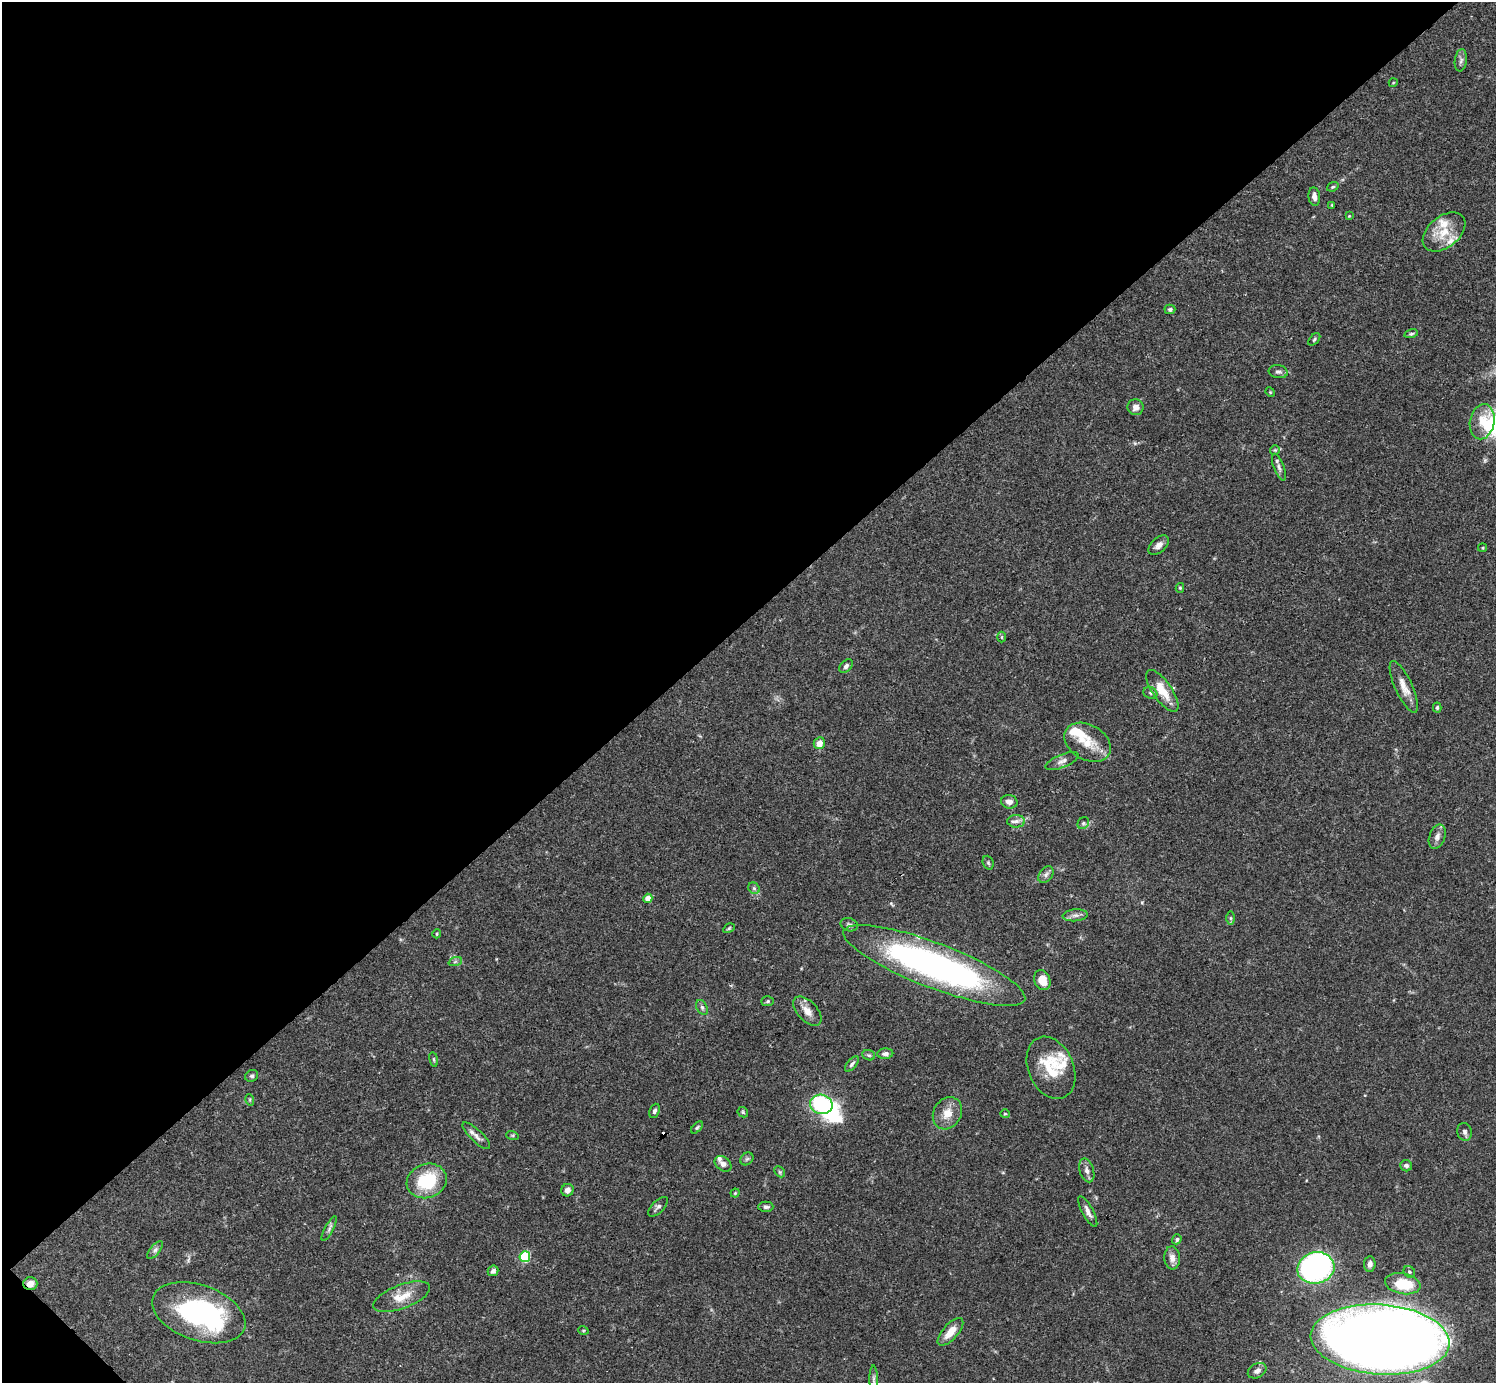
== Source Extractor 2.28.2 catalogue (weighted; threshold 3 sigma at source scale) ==
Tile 5 of 4 x 4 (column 1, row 2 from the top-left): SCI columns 1-1494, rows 2920-4300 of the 5981 x 5981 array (HDU 1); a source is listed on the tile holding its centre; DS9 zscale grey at full resolution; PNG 1498 x 1385 px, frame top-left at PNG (2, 2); each listed source drawn as its Kron ellipse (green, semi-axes under 4 px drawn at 4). Shown black and unused: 45% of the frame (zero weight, under 3 of 4 exposures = <1% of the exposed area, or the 3 px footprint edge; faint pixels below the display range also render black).
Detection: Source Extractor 2.28.2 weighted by HDU 2 'WHT'; one run over the whole footprint, this tile lists its part. Background 0.0728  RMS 0.0032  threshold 0.0145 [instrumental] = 3 sigma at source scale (4.5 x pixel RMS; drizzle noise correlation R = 1.50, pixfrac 1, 0.05/0.05 arcsec/px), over >= 5 px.
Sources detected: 103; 2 inside a brighter object's white glare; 1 cosmic-ray / hot-pixel residue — neither listed nor drawn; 8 inside a brighter listed object's ellipse — not listed separately; the other 92 listed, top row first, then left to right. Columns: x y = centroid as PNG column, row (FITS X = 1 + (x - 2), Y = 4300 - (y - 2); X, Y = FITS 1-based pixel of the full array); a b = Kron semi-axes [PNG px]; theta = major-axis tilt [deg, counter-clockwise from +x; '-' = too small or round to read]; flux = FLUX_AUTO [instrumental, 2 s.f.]
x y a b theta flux
1461 60 11 6 82 1.1
1393 83 4 3 - 0.25
1333 187 6 4 21 0.4
1314 197 9 5 -83 1.6
1332 205 3 3 - 0.28
1349 216 4 4 - 0.22
1444 232 24 15 40 7.5
1170 309 5 4 - 0.7
1411 334 7 4 13 0.52
1314 339 7 4 47 0.55
1278 372 9 6 -9 0.94
1270 392 5 4 - 0.3
1136 407 8 8 - 1.9
1482 422 18 12 78 5.7
1275 450 5 5 - 0.41
1279 467 14 5 -70 1.2
1159 545 12 7 41 1.6
1482 548 4 4 - 0.35
1180 588 5 4 - 0.43
1002 637 5 3 - 0.35
846 666 8 5 48 0.9
1404 687 28 8 -65 3.7
1162 691 24 9 -55 6.6
1150 693 7 5 -22 0.73
1437 707 5 4 - 0.54
1088 742 25 17 -30 7.7
819 743 6 5 - 3
1062 761 18 6 22 1.7
1009 802 8 6 -12 1.7
1016 821 9 6 1 1.4
1083 823 6 5 - 0.68
1437 837 12 8 70 1.8
988 863 7 5 -69 0.54
1046 875 9 6 51 1.2
754 888 6 5 - 0.62
648 898 4 4 - 3.7
1075 915 12 6 5 1.4
1231 918 7 4 -90 0.51
849 925 9 6 -17 0.98
729 928 6 4 31 0.44
437 934 4 3 - 0.36
455 962 7 4 19 0.64
934 965 97 22 -21 120
1042 980 10 7 -70 4.4
768 1001 6 5 - 0.5
702 1007 8 5 -63 0.8
807 1011 18 9 -47 3.2
885 1054 8 5 3 1.2
869 1055 6 5 - 0.58
434 1059 7 3 -81 0.45
852 1064 9 4 49 0.89
1051 1068 32 22 -67 13
252 1076 7 5 30 0.64
250 1100 6 3 -73 0.35
821 1104 11 9 -11 32
654 1111 7 5 67 0.78
743 1112 6 4 -48 0.44
947 1113 17 14 59 4.6
1005 1114 5 4 - 0.35
697 1127 7 4 43 0.48
1465 1132 9 7 -76 1
512 1135 6 4 -18 0.4
476 1136 18 6 -43 1.9
747 1159 7 5 43 0.71
723 1164 9 6 -38 1.4
1406 1166 6 5 - 0.92
1087 1170 12 7 -74 1.6
780 1172 6 4 -47 0.5
427 1181 20 17 21 17
567 1190 6 6 - 1.3
735 1193 4 4 - 0.36
658 1207 12 6 46 1
766 1207 7 5 0 0.8
1088 1211 17 5 -62 1.8
329 1228 14 4 61 0.94
1177 1239 5 4 - 0.6
155 1250 11 5 51 0.99
525 1257 5 5 - 23
1172 1258 11 8 -86 2.1
1370 1264 7 5 83 1.3
1316 1268 19 15 13 89
493 1271 6 5 - 1
1409 1272 6 5 - 0.55
30 1284 7 6 - 2.6
1403 1284 18 10 -11 10
402 1297 30 12 21 6
199 1313 48 27 -19 54
583 1330 5 3 - 0.32
950 1332 17 7 48 4.4
1380 1340 69 35 -4 820
1257 1371 10 7 28 1.4
874 1379 13 4 -90 0.82
Overlapping masked pixels (flux is a lower limit): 2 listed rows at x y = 30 1284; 199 1313